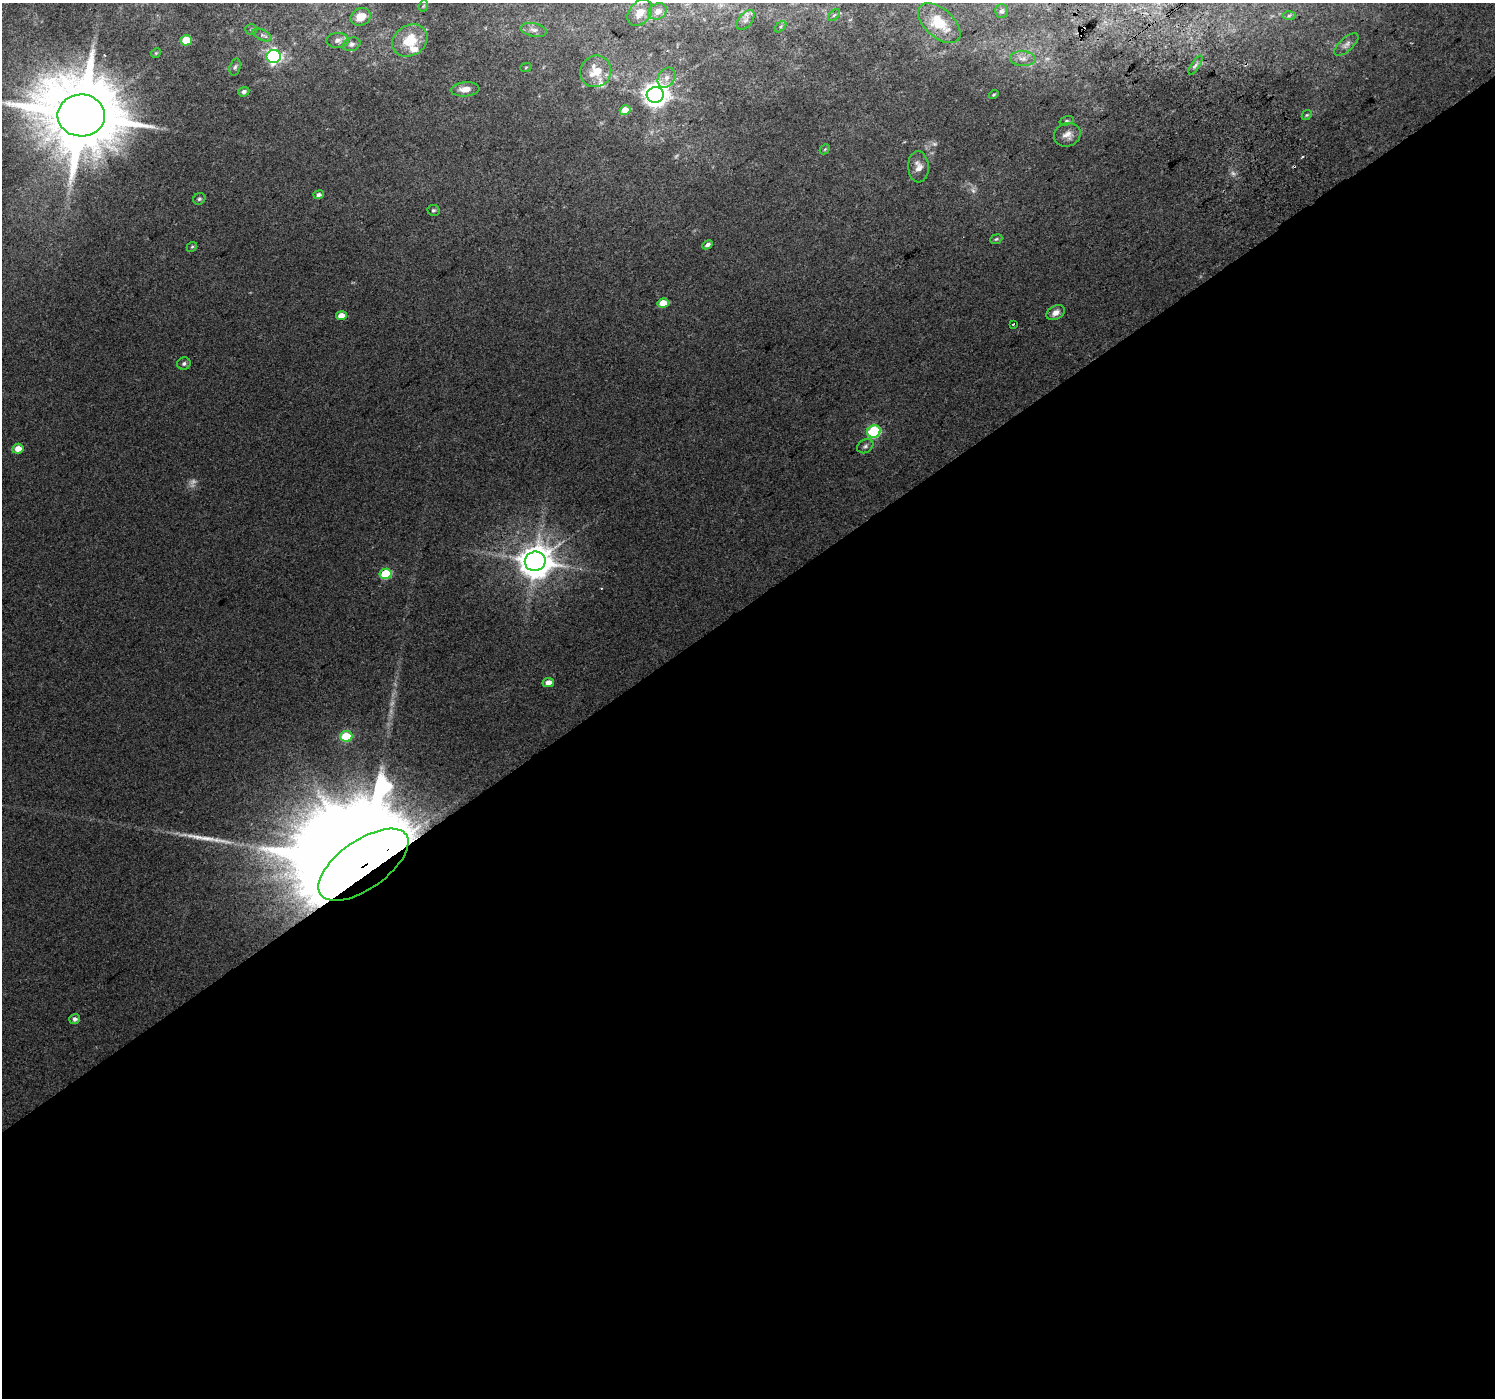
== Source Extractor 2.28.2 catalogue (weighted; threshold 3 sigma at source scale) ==
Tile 15 of 4 x 4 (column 3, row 4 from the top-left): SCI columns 3027-4519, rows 224-1619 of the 6047 x 5969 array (HDU 1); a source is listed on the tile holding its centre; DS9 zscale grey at full resolution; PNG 1497 x 1400 px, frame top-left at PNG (2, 3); each listed source drawn as its Kron ellipse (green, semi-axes under 4 px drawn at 4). Shown black and unused: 57% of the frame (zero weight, under 2 of 3 exposures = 2% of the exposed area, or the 3 px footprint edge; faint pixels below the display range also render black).
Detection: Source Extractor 2.28.2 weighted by HDU 2 'WHT'; one run over the whole footprint, this tile lists its part. Background 0.0682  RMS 0.014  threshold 0.0614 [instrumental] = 3 sigma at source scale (4.5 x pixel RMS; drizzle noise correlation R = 1.50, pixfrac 1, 0.0396/0.0396 arcsec/px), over >= 5 px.
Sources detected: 69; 6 too faint to see at this stretch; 3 cosmic-ray / hot-pixel residue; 1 long thin detection or spike segment (spike, bleed or trail) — neither listed nor drawn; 2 inside a brighter listed object's ellipse — not listed separately; the other 57 listed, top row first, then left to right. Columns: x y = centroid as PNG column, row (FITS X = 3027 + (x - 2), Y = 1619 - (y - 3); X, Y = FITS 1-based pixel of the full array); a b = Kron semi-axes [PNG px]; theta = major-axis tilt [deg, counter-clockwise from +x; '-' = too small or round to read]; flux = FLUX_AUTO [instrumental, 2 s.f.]
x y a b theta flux
423 6 6 3 70 1.3
658 11 9 7 29 10
1001 11 7 6 - 3.4
640 13 15 10 51 16
834 15 7 4 44 2.1
1289 16 6 4 3 2.1
361 17 10 8 28 15
746 20 11 6 52 6.1
939 23 25 14 -41 33
781 27 7 4 45 2.1
251 29 6 5 - 2.3
534 30 13 6 -12 6.3
262 35 10 5 -25 4.1
186 40 6 5 - 37
338 40 11 7 2 6.4
410 41 18 15 31 36
351 44 9 6 22 5
1346 44 15 6 42 5.9
156 53 5 4 - 1.4
274 57 7 6 - 300
1023 59 13 7 -3 7.2
1195 65 11 4 57 3.6
235 67 9 5 73 3.1
526 67 6 3 20 1.2
596 71 16 15 - 27
666 78 11 8 59 7.1
465 89 14 7 5 12
244 92 6 4 21 3.5
655 95 8 8 - 1400
994 95 5 3 - 1.6
625 110 5 5 - 21
81 115 24 21 -1 17000
1307 115 5 4 - 1.8
1067 121 7 4 18 2.2
1067 135 13 11 22 11
825 149 6 4 44 1.7
918 167 16 10 -87 11
319 195 5 4 - 3.7
199 199 6 5 - 2.4
433 210 6 5 - 2.3
996 239 6 4 22 1.9
707 245 6 4 27 4.2
192 247 5 4 - 1.7
663 303 6 4 12 23
1056 313 10 6 29 8
341 316 5 4 - 15
1013 324 3 3 - 5.2
184 363 6 6 - 3.1
874 431 7 6 - 150
865 446 8 6 30 3.7
18 449 5 5 - 14
535 561 10 9 - 3200
386 574 6 5 - 58
548 683 6 4 12 8.8
346 736 6 5 - 57
363 865 52 24 35 93000
75 1019 5 5 - 4.1
Overlapping masked pixels (flux is a lower limit): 1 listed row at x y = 363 865
Isophote crosses this tile's border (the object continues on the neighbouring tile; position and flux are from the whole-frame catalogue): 1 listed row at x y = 81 115